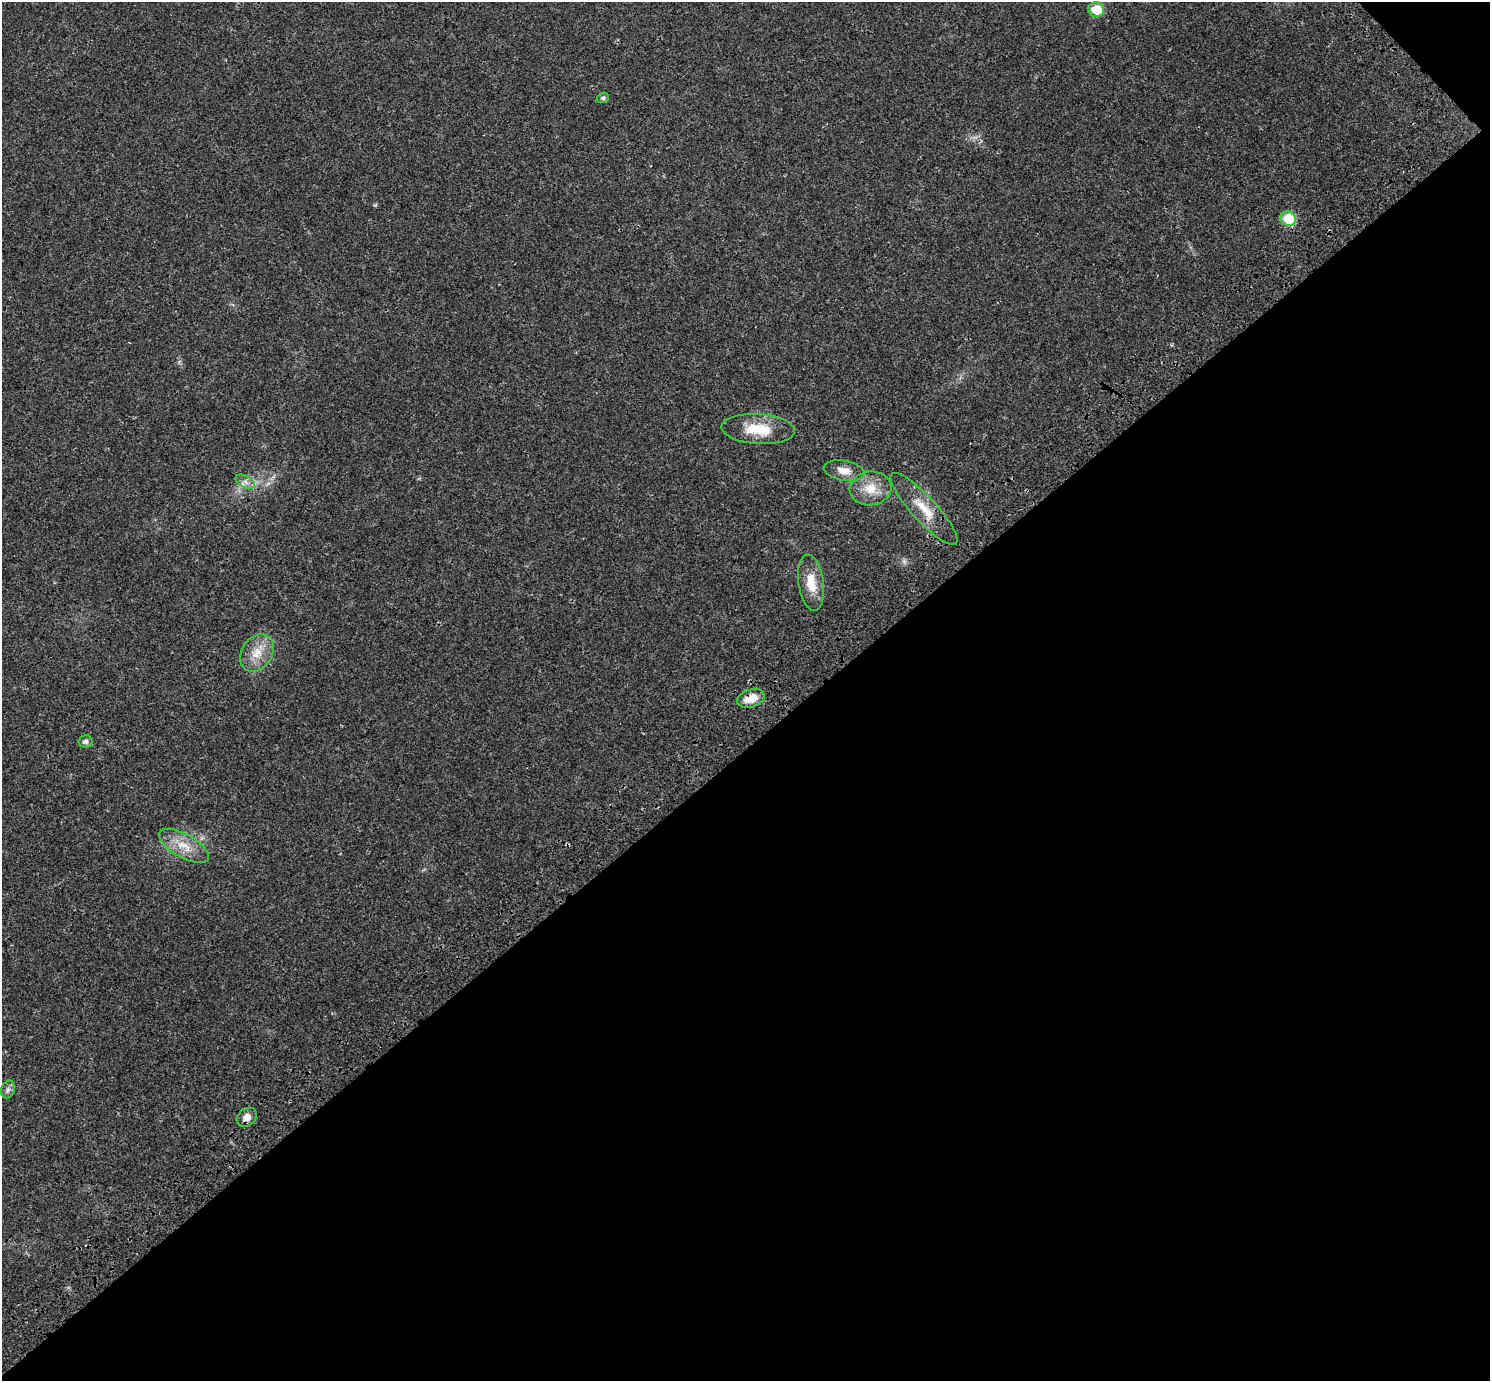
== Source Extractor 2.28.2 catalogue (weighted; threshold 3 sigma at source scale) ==
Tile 12 of 4 x 4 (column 4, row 3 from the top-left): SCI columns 4593-6080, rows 1686-3064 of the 6217 x 6189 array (HDU 1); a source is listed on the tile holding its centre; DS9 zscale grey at full resolution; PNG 1492 x 1383 px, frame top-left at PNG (2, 2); each listed source drawn as its Kron ellipse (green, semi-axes under 4 px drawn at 4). Shown black and unused: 46% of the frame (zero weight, under 3 of 4 exposures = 9% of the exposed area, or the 3 px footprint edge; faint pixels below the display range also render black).
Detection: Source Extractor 2.28.2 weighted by HDU 2 'WHT'; one run over the whole footprint, this tile lists its part. Background 0.0414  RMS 0.0038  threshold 0.017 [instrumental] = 3 sigma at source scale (4.5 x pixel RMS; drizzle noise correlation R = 1.50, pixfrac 1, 0.0396/0.0396 arcsec/px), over >= 5 px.
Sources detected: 15; all 15 listed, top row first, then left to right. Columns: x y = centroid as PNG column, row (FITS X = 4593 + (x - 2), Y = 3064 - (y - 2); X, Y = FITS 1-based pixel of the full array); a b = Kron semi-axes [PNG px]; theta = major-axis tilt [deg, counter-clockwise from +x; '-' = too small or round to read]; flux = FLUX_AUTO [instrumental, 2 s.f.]
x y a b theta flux
1096 10 8 7 - 11
603 98 6 5 - 0.8
1288 219 8 7 - 15
758 429 37 15 -4 11
844 471 20 10 -10 4
245 482 11 5 -29 1.6
870 488 21 17 6 7.4
924 509 47 12 -47 9.4
811 583 28 12 -82 7.8
257 653 20 15 56 6.8
751 698 14 9 18 6.1
85 741 7 6 - 1
184 846 28 11 -29 7.3
8 1089 9 6 75 1.4
247 1117 11 8 38 2.7
Overlapping masked pixels (flux is a lower limit): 1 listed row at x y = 751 698